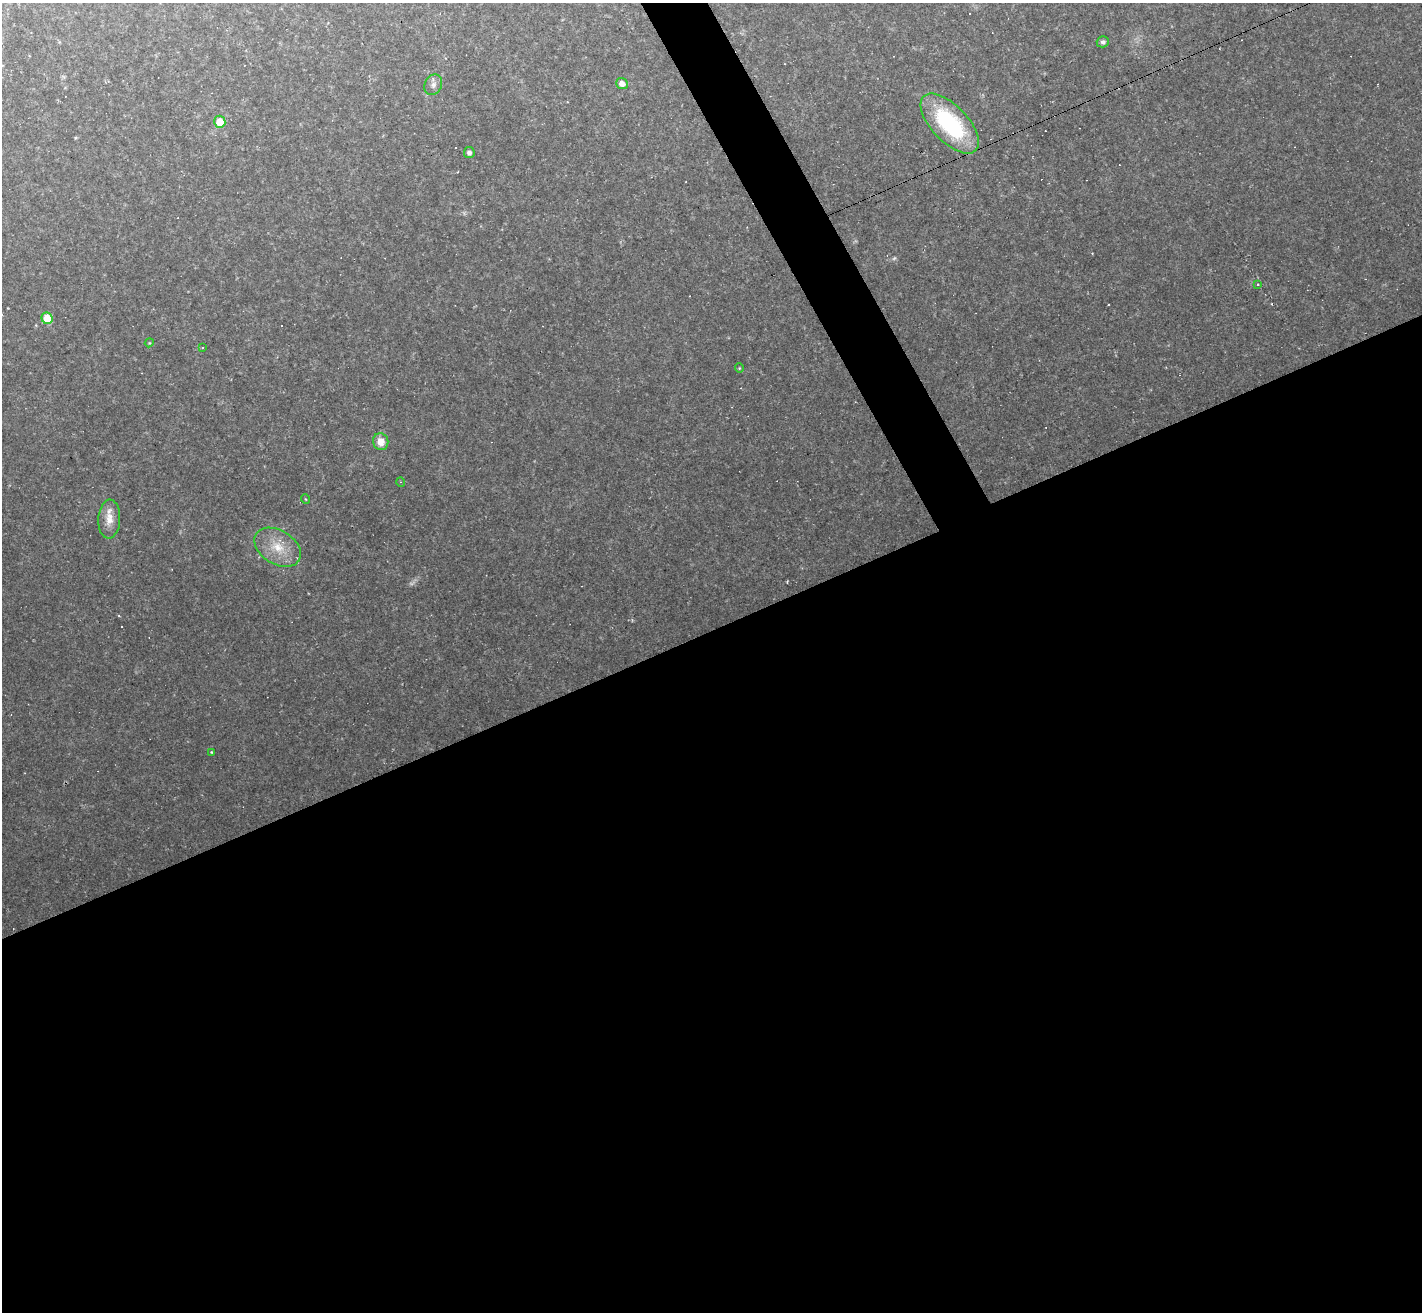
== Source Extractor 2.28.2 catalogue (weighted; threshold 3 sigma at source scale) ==
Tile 15 of 4 x 4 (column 3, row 4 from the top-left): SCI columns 2843-4262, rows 284-1593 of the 5683 x 5672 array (HDU 1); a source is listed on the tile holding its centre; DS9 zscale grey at full resolution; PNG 1424 x 1314 px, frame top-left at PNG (2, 3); each listed source drawn as its Kron ellipse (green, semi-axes under 4 px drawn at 4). Shown black and unused: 54% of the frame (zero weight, under 2 of 3 exposures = <1% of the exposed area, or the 3 px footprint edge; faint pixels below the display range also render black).
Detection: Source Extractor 2.28.2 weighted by HDU 2 'WHT'; one run over the whole footprint, this tile lists its part. Background 0.0489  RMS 0.0076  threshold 0.0342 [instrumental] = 3 sigma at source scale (4.5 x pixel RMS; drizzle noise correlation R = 1.50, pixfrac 1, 0.05/0.05 arcsec/px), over >= 5 px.
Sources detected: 25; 2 too faint to see at this stretch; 6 cosmic-ray / hot-pixel residue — neither listed nor drawn; the other 17 listed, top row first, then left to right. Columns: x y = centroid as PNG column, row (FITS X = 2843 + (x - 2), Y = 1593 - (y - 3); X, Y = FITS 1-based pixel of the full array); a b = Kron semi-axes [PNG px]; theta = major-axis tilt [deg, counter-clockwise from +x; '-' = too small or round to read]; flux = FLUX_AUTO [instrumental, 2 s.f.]
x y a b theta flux
1103 42 6 5 - 1.9
622 84 6 5 - 5.1
433 85 11 8 66 3.7
220 122 6 5 - 15
950 123 37 18 -46 81
469 153 5 5 - 2.5
1258 285 3 3 - 0.86
47 318 6 5 - 17
149 343 4 3 - 0.65
203 347 3 2 - 0.65
739 368 5 3 - 0.59
381 442 8 7 - 8.5
401 482 5 3 - 0.68
305 499 5 3 - 0.69
109 519 19 11 87 11
278 547 25 16 -32 20
211 752 3 2 - 0.58